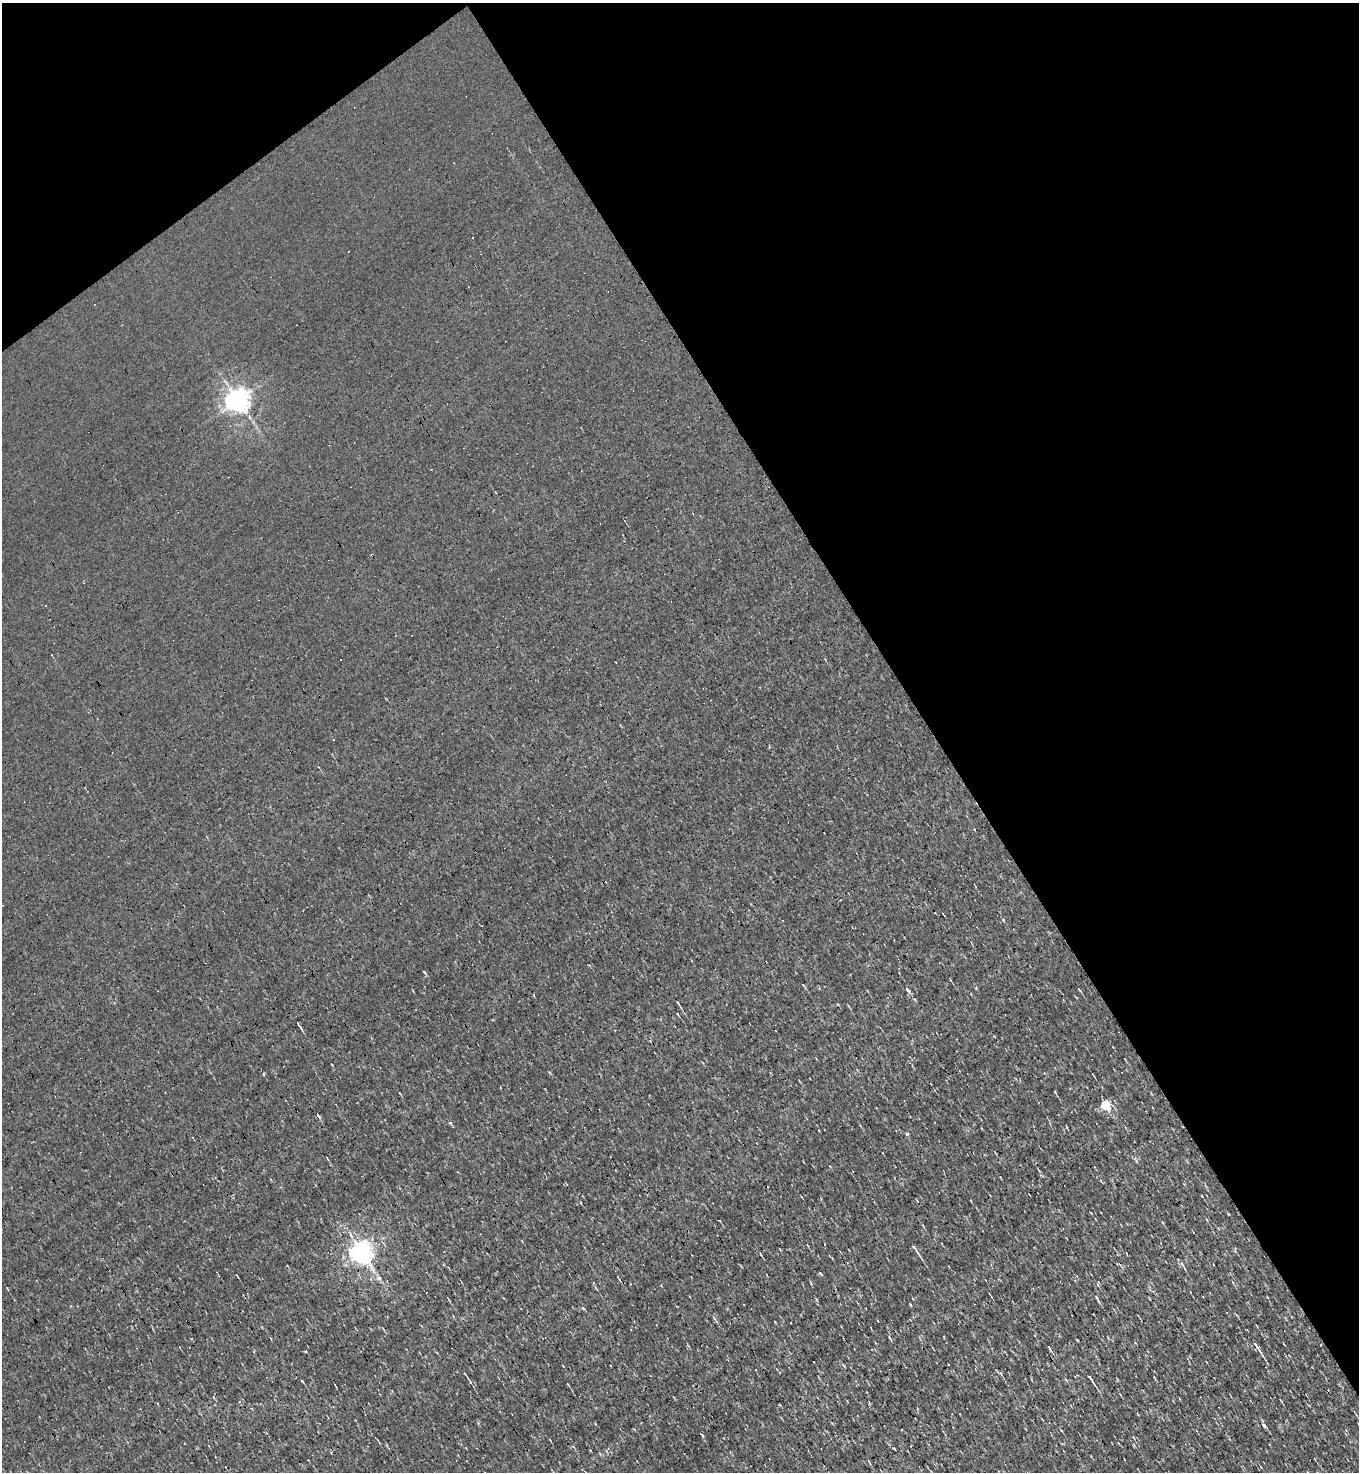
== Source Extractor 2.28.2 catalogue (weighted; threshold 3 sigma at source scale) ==
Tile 3 of 4 x 4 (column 3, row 1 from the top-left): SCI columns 3006-4362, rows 4410-5879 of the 5869 x 5879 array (HDU 1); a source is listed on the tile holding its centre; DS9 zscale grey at full resolution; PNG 1361 x 1474 px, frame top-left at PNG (2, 3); no overlay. Shown black and unused: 35% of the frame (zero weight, under 3 of 4 exposures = <1% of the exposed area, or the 3 px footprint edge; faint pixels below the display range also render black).
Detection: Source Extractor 2.28.2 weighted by HDU 2 'WHT'; one run over the whole footprint, this tile lists its part. Background -1.16e-04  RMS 0.043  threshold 0.194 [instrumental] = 3 sigma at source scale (4.5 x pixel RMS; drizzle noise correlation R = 1.50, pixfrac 1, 0.05/0.05 arcsec/px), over >= 5 px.
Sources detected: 33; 3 cosmic-ray / hot-pixel residue — not listed; the other 30 listed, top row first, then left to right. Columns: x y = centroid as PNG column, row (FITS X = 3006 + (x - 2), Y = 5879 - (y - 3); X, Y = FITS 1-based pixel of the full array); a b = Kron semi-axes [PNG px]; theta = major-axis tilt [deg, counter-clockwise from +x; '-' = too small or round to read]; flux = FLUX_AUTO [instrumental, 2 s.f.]
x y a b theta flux
238 400 7 7 - 3500
431 469 3 2 - 3.7
52 655 3 3 - 9.5
333 740 3 2 - 5.4
769 747 3 3 - 3.9
1003 920 3 3 - 13
907 990 8 4 -54 8.1
678 1003 8 3 -61 6.5
298 1024 9 3 -61 6.5
263 1074 3 3 - 9.6
1055 1092 4 2 - 4
1105 1105 5 5 - 210
451 1123 4 3 - 5.9
907 1134 3 3 - 16
1162 1222 4 2 - 3.2
917 1251 12 3 -56 14
361 1252 7 7 - 2900
1098 1285 5 4 - 5.6
595 1287 6 3 -70 4.8
1096 1298 9 3 -53 7.5
1256 1325 3 2 - 2.6
1135 1343 4 2 - 2.8
1257 1347 19 3 -57 24
1049 1348 9 2 -62 5.9
306 1351 4 2 - 3.2
465 1374 3 2 - 3
1091 1379 11 2 -56 15
302 1381 4 2 - 3
1264 1425 6 4 -61 7.3
331 1452 3 2 - 3.8
Unlisted compact peaks at least as high as the median listed source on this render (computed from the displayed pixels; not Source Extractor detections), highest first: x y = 583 1308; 910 1304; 893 1448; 1182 1264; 889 1337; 470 1382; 775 1322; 1229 1214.